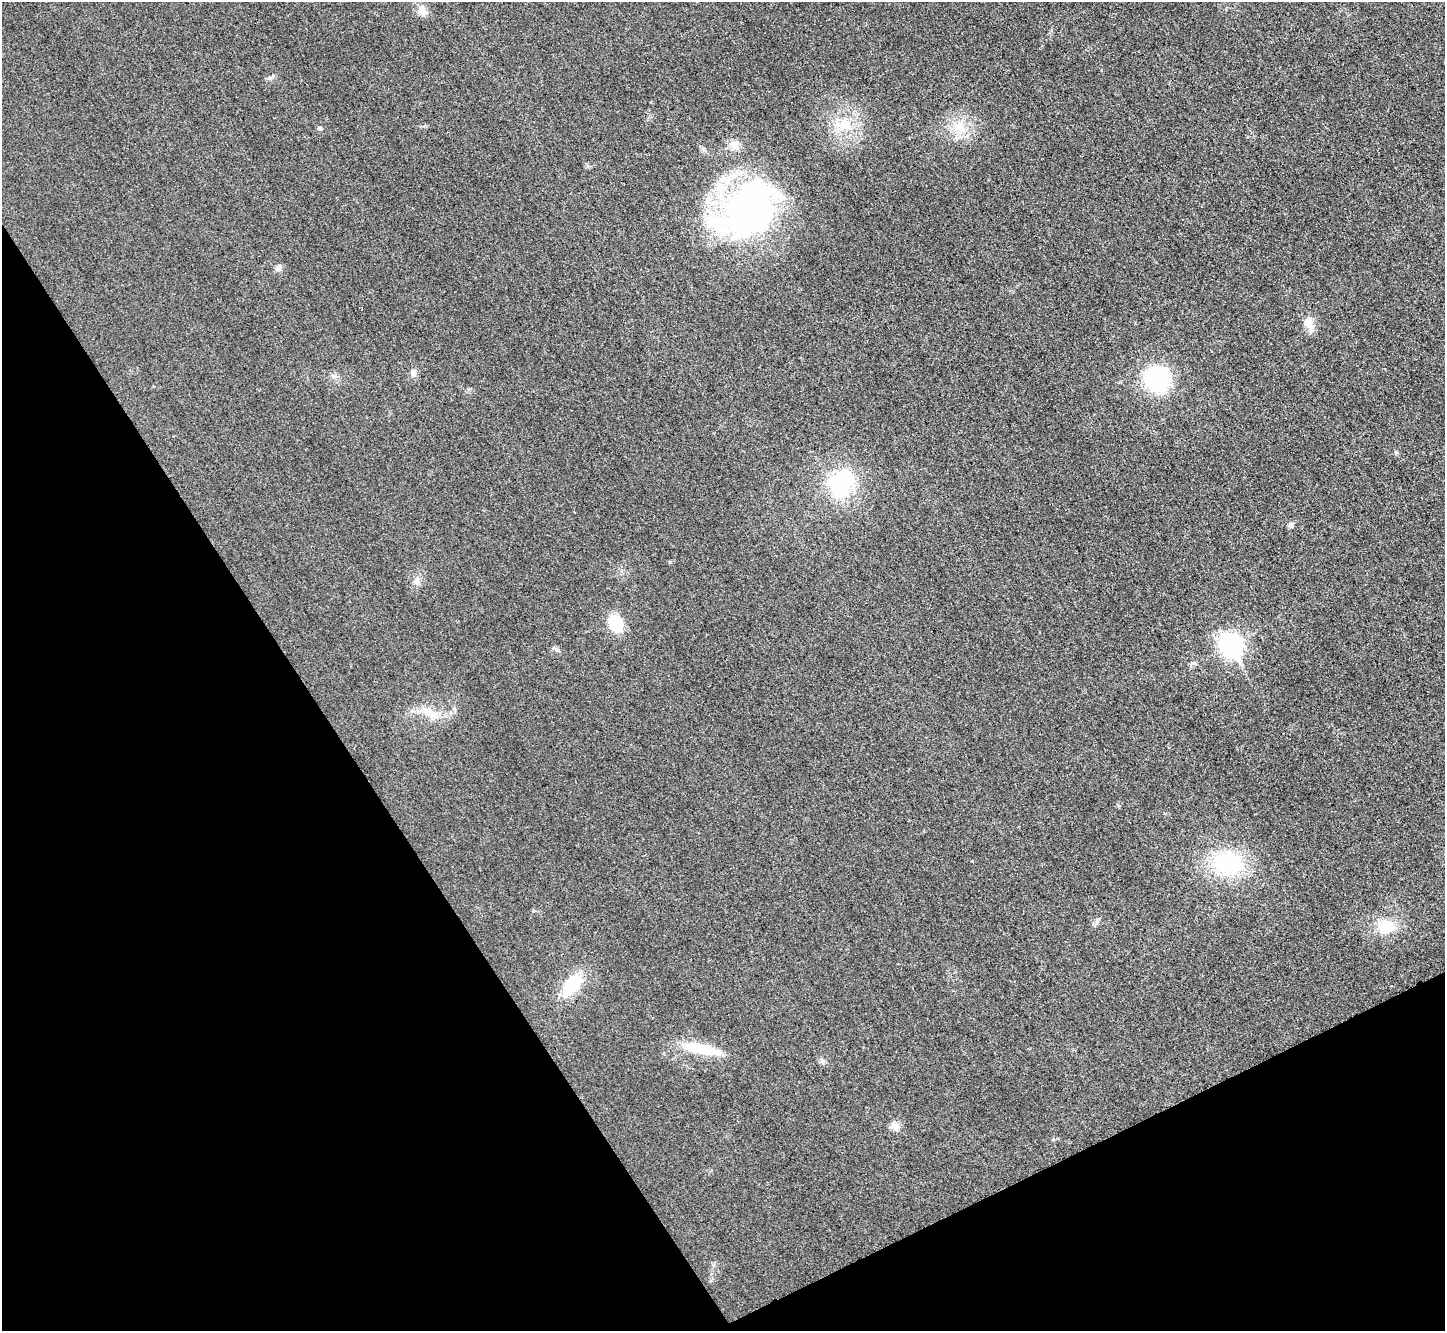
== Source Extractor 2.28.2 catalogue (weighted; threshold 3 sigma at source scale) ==
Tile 14 of 4 x 4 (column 2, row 4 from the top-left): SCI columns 1462-2904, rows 306-1634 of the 5798 x 5788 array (HDU 1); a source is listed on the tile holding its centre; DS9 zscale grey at full resolution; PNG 1447 x 1333 px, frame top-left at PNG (2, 2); no overlay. Shown black and unused: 28% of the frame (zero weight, under 3 of 4 exposures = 1% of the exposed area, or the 3 px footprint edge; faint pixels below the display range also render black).
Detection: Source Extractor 2.28.2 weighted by HDU 2 'WHT'; one run over the whole footprint, this tile lists its part. Background 0.0298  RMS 0.0057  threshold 0.0259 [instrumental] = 3 sigma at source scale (4.5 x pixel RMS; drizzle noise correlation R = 1.50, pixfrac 1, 0.05/0.05 arcsec/px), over >= 5 px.
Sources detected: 32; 3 inside a brighter object's white glare — not listed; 1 inside a brighter listed object's ellipse — not listed separately; the other 28 listed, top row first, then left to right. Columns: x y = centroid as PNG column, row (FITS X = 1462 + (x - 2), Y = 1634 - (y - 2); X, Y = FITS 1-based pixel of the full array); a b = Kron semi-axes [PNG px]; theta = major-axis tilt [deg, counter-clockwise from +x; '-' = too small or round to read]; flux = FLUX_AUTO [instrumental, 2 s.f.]
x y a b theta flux
422 10 15 10 -64 4.9
845 125 18 16 -54 14
959 127 23 13 -37 13
320 128 6 5 - 1.2
734 145 13 11 -32 4.8
748 213 76 52 24 180
278 268 8 7 - 2.4
1308 322 17 13 -65 6.8
413 373 9 7 -71 2.6
334 376 13 5 1 2.1
1157 379 23 22 - 59
1396 452 6 4 -2 0.83
839 486 29 22 -50 42
1291 525 9 6 76 1.6
417 581 10 8 -87 3.1
615 623 15 11 -64 22
1230 645 10 8 -59 320
556 649 12 5 -22 1.6
1193 663 8 5 -6 1.3
431 713 31 11 -25 11
1227 864 31 24 -5 58
533 911 6 3 0 0.72
1097 921 10 5 64 1.6
1386 926 21 17 10 17
572 985 30 15 51 24
701 1049 51 12 -11 23
822 1061 8 7 - 1.7
895 1126 11 9 -55 4.1
Unlisted compact peaks at least as high as the median listed source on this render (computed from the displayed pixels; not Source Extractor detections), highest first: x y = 670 562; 270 78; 972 861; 1053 1139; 711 1280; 713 1265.